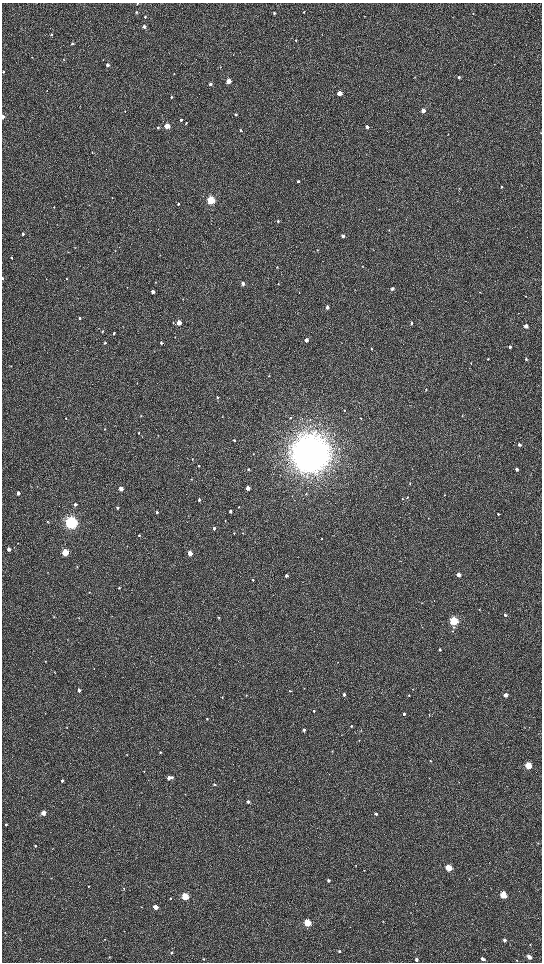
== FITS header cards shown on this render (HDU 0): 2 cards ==
NAXIS1  =                 1080 / length of data axis 1
NAXIS2  =                 1920 / length of data axis 2

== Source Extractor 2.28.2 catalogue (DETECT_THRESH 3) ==
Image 1080 x 1920 px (HDU 0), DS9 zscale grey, zoomed out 1/2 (1 PNG px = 2 x 2 image px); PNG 544 x 964 px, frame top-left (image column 1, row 1919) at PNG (2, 3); no overlay
Background 522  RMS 36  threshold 108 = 3 sigma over >= 5 px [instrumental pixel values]
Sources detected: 211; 4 cannot appear on this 1/2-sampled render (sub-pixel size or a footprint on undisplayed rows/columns) and are not listed; the other 207 listed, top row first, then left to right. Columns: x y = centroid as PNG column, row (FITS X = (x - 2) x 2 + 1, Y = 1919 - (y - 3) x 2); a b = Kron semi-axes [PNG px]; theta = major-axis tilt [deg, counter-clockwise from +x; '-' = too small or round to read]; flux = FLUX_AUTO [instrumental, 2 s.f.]
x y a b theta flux
137 3 2 2 - 5.8e+03
136 12 3 3 - 8.2e+03
304 12 3 2 - 5.1e+03
274 13 3 3 - 9.1e+03
473 14 3 3 - 5.0e+03
145 17 3 3 - 6.3e+03
144 26 3 3 - 2.5e+04
51 34 3 3 - 8.5e+03
296 40 3 3 - 6.6e+03
72 44 3 3 - 1.0e+04
32 57 3 2 - 3.1e+03
64 59 3 2 - 4.0e+03
536 60 3 2 - 2.1e+03
495 64 2 2 - 2.4e+03
108 65 3 3 - 3.3e+04
3 72 3 3 - 7.7e+03
174 74 2 2 - 3.1e+03
459 77 3 2 - 1.3e+04
228 81 3 3 - 1.4e+05
210 84 3 3 - 2.6e+04
47 90 3 3 - 4.0e+03
340 93 3 3 - 1.1e+05
171 97 3 3 - 1.0e+04
125 111 2 2 - 2.9e+03
423 111 3 3 - 5.9e+04
236 115 3 2 - 1.3e+04
3 117 3 2 - 6.1e+04
181 120 3 3 - 1.2e+04
186 123 3 2 - 5.0e+03
167 126 3 3 - 2.5e+05
158 127 3 3 - 9.4e+03
367 127 3 3 - 3.3e+04
240 130 3 3 - 9.4e+03
448 134 2 2 - 2.9e+03
298 181 3 3 - 9.6e+03
522 185 3 2 - 2.3e+03
501 187 3 3 - 7.6e+03
459 188 3 2 - 3.3e+03
112 198 2 1 - 2.1e+03
211 200 4 3 - 8.9e+05
178 204 3 3 - 1.1e+04
54 207 4 2 - 3.4e+03
278 221 4 3 - 9.4e+03
23 234 3 2 - 1.7e+04
343 236 3 3 - 2.8e+04
317 250 3 2 - 3.6e+03
115 251 2 2 - 2.6e+03
11 258 3 2 - 6.5e+03
277 267 3 3 - 6.3e+03
362 267 3 1 - 2.6e+03
3 278 3 2 - 7.7e+03
66 278 3 2 - 4.6e+03
46 279 3 2 - 2.4e+03
156 282 3 2 - 4.7e+03
243 283 3 3 - 3.0e+04
278 284 3 2 - 3.8e+03
392 289 3 2 - 2.0e+04
153 292 3 3 - 3.3e+04
480 292 3 2 - 2.8e+03
525 296 2 2 - 3.5e+03
327 307 3 3 - 3.1e+04
79 318 3 3 - 1.1e+04
173 323 3 2 - 3.8e+03
179 323 3 3 - 1.1e+05
411 323 3 3 - 1.2e+04
526 326 3 3 - 4.0e+04
103 331 4 2 - 5.1e+03
114 333 3 2 - 1.0e+04
175 337 3 2 - 3.2e+03
306 340 3 3 - 5.0e+04
105 343 3 2 - 9.8e+03
161 343 3 2 - 1.1e+04
510 347 3 2 - 1.1e+04
371 349 3 3 - 6.6e+03
488 359 2 2 - 4.3e+03
526 359 3 3 - 8.3e+03
471 363 2 2 - 2.5e+03
11 366 3 2 - 3.8e+03
269 376 3 2 - 4.4e+03
426 389 3 3 - 4.8e+03
217 397 3 3 - 7.0e+03
344 411 2 2 - 2.8e+03
462 415 3 2 - 2.6e+03
141 416 2 2 - 4.7e+03
222 417 3 2 - 2.3e+03
66 418 3 3 - 5.1e+03
290 418 3 3 - 8.1e+03
361 418 3 2 - 4.0e+03
105 429 3 3 - 4.6e+03
139 433 3 2 - 5.2e+03
234 440 3 3 - 8.3e+03
519 445 3 3 - 2.2e+04
310 453 14 14 - 1.9e+07
192 459 3 2 - 5.1e+03
198 466 3 2 - 4.7e+03
248 469 3 2 - 6.4e+03
517 469 3 3 - 2.7e+04
191 479 2 2 - 3.1e+03
410 483 3 3 - 4.8e+03
248 488 3 3 - 6.2e+04
121 489 3 3 - 7.3e+04
18 493 3 3 - 2.9e+04
306 494 3 3 - 6.6e+03
444 495 3 2 - 3.3e+03
292 496 3 2 - 3.1e+03
407 497 3 2 - 5.3e+03
402 499 3 2 - 5.0e+03
199 500 3 3 - 1.1e+04
75 504 4 3 - 1.8e+04
239 507 3 3 - 4.3e+03
118 508 3 3 - 1.1e+04
230 511 3 3 - 2.0e+04
157 512 3 3 - 1.3e+04
498 514 3 2 - 9.8e+03
225 520 3 2 - 3.6e+03
47 522 3 3 - 5.8e+03
71 522 5 4 - 2.5e+06
214 528 3 2 - 1.3e+04
234 533 3 3 - 4.8e+03
243 533 3 2 - 4.4e+03
139 535 3 3 - 5.3e+03
322 538 2 2 - 3.9e+03
18 543 2 2 - 2.6e+03
9 549 3 3 - 3.3e+04
65 552 3 3 - 4.2e+05
190 553 3 3 - 1.8e+05
400 561 3 2 - 3.0e+03
77 567 3 3 - 4.7e+03
458 575 3 3 - 6.4e+04
286 576 3 3 - 1.4e+04
253 580 3 3 - 6.9e+03
119 588 3 3 - 7.4e+03
89 592 3 2 - 3.1e+03
479 610 4 2 - 4.2e+03
505 615 3 3 - 1.1e+04
54 616 3 2 - 3.4e+03
218 617 3 2 - 5.0e+03
79 618 4 2 - 4.0e+03
454 621 4 3 - 9.0e+05
440 649 3 3 - 1.7e+04
45 661 3 2 - 4.1e+03
338 662 2 2 - 2.6e+03
94 669 3 2 - 3.2e+03
55 672 3 2 - 3.2e+03
412 689 3 2 - 2.5e+03
79 690 3 3 - 2.5e+04
290 691 3 2 - 6.1e+03
344 694 3 3 - 2.1e+04
246 695 3 3 - 4.7e+03
409 695 3 3 - 7.1e+03
506 695 3 3 - 6.3e+04
222 697 3 2 - 4.9e+03
314 711 3 3 - 1.2e+04
404 714 3 3 - 1.8e+04
429 715 4 1 - 2.6e+03
207 719 3 3 - 5.9e+03
351 726 3 3 - 7.1e+03
66 727 3 2 - 3.5e+03
304 730 3 2 - 1.5e+04
360 731 3 2 - 2.9e+03
359 740 3 3 - 4.0e+03
332 751 3 2 - 2.8e+03
160 752 3 2 - 6.2e+03
127 755 3 2 - 3.4e+03
430 761 3 2 - 5.4e+03
528 765 4 3 - 4.2e+05
144 771 2 2 - 3.5e+03
329 774 2 2 - 2.2e+03
172 777 3 3 - 1.4e+04
169 778 3 3 - 4.8e+04
62 781 3 3 - 1.8e+04
214 784 3 2 - 9.9e+03
141 792 2 1 - 2.7e+03
248 802 3 3 - 3.0e+04
43 813 3 3 - 9.6e+04
376 814 3 3 - 1.7e+04
6 824 3 3 - 1.1e+04
538 843 3 2 - 3.4e+03
35 846 2 2 - 7.5e+03
136 858 3 2 - 2.8e+03
356 865 2 2 - 3.2e+03
449 868 3 3 - 3.6e+05
364 870 3 2 - 3.3e+03
51 878 3 2 - 2.3e+03
469 879 2 2 - 2.8e+03
328 880 3 3 - 1.7e+04
88 886 3 2 - 3.8e+03
124 888 3 2 - 4.1e+03
503 895 4 3 - 2.6e+05
185 897 3 3 - 4.2e+05
170 898 2 2 - 4.7e+03
141 907 2 2 - 2.7e+03
155 907 3 3 - 1.1e+05
383 921 3 3 - 4.3e+03
307 923 3 3 - 5.7e+05
5 932 3 1 - 2.5e+03
105 939 3 2 - 4.1e+03
504 940 3 3 - 2.1e+04
530 945 3 2 - 4.6e+03
339 951 3 3 - 1.1e+04
171 953 3 3 - 8.5e+03
109 957 3 2 - 4.6e+03
529 957 3 3 - 5.7e+04
204 959 2 2 - 5.2e+03
417 959 3 3 - 2.2e+04
482 959 3 3 - 2.4e+04
516 960 3 2 - 3.1e+03
At the frame edge (FLAGS 8, measured only in part): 4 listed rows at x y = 137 3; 3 72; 3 117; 3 278
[4 sub-pixel or undisplayed-footprint detections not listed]